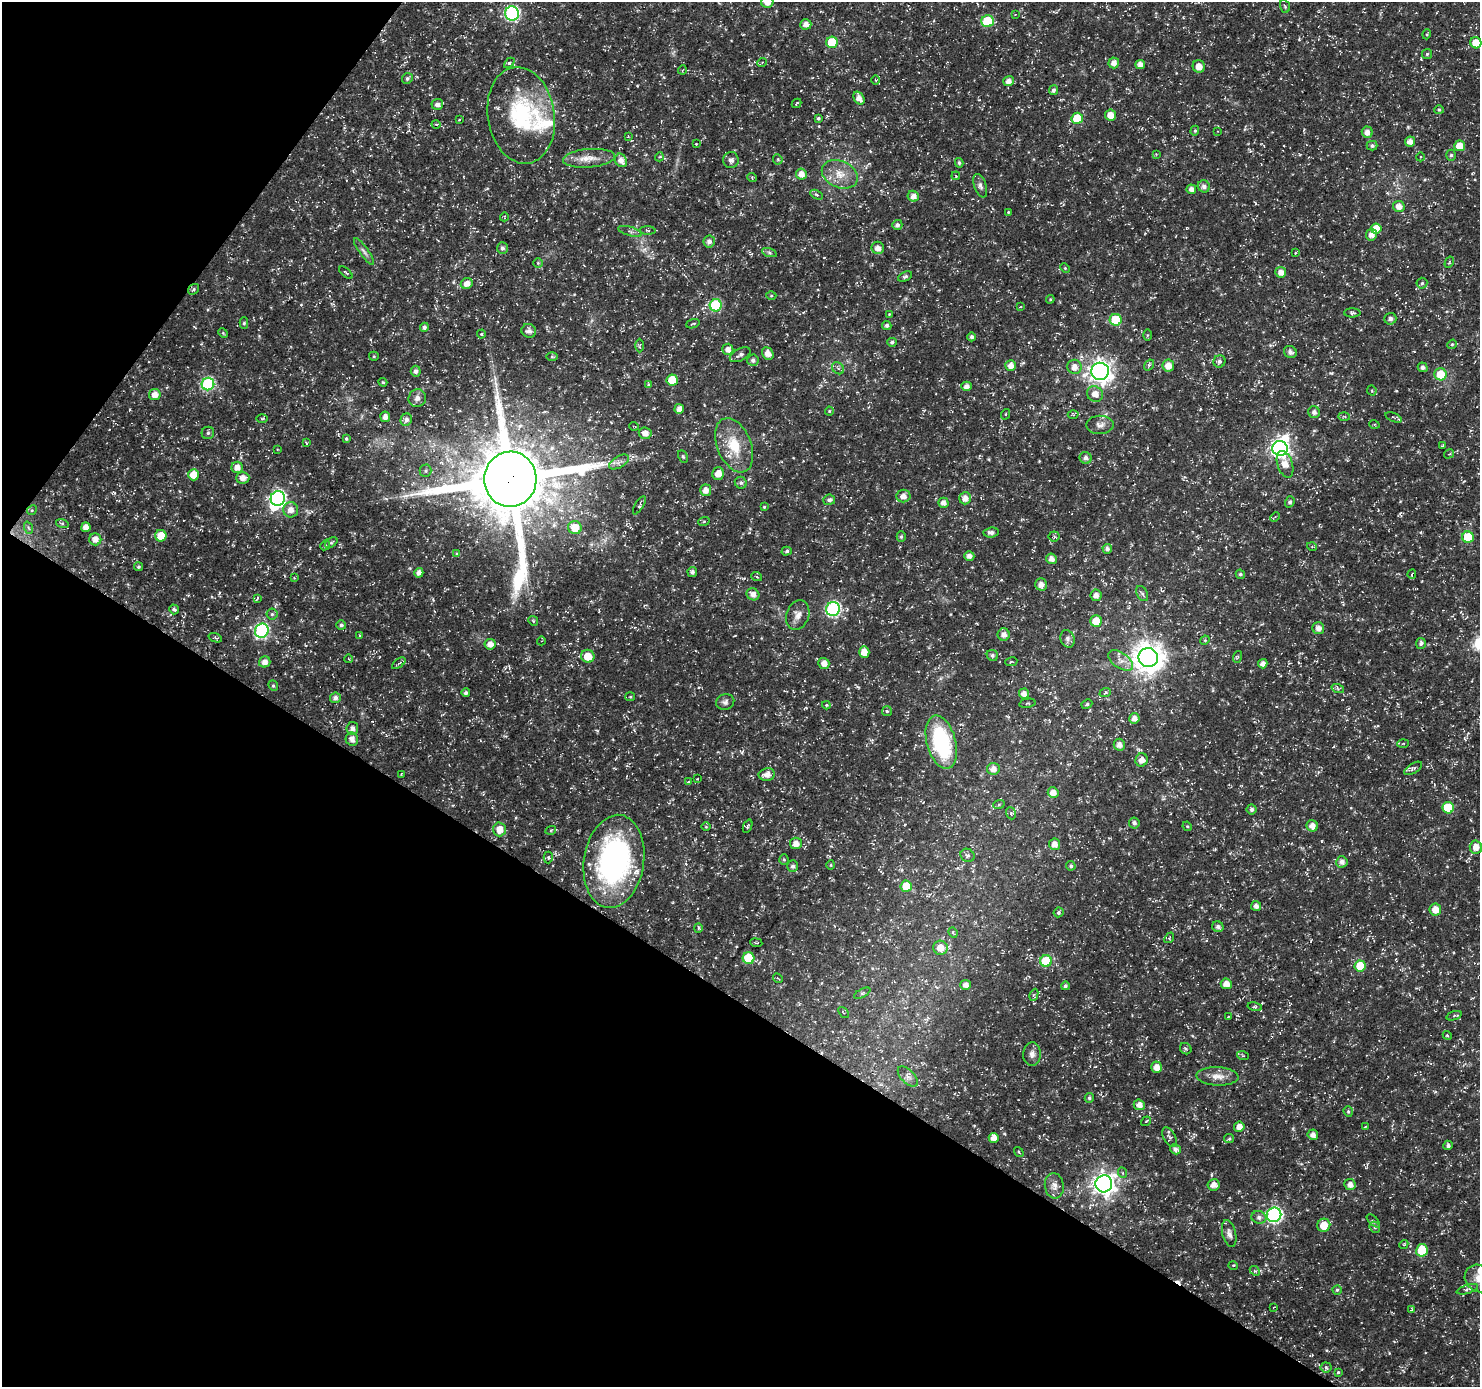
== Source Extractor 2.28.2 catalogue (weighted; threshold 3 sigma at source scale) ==
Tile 9 of 4 x 4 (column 1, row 3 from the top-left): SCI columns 5-1482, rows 1573-2957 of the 5925 x 5983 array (HDU 1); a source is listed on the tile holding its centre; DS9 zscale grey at full resolution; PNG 1482 x 1389 px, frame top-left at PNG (2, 2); each listed source drawn as its Kron ellipse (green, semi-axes under 4 px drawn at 4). Shown black and unused: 33% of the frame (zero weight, under 3 of 5 exposures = <1% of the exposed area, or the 3 px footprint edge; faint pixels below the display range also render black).
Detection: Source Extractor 2.28.2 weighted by HDU 2 'WHT'; one run over the whole footprint, this tile lists its part. Background 0.0184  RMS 0.002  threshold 0.00906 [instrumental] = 3 sigma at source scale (4.5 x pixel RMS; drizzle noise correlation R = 1.50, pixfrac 1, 0.0396/0.0396 arcsec/px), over >= 5 px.
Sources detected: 351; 2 inside a brighter object's white glare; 2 cosmic-ray / hot-pixel residue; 1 long thin detection or spike segment (spike, bleed or trail) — neither listed nor drawn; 3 inside a brighter listed object's ellipse — not listed separately; the other 343 listed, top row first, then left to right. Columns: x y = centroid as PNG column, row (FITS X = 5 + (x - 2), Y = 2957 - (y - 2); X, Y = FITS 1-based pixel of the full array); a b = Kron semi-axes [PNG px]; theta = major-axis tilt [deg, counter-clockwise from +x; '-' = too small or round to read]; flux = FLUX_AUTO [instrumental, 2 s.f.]
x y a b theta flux
767 2 6 6 - 1.7
1285 6 6 4 -68 0.3
512 13 7 7 - 33
1015 14 4 2 - 0.13
988 21 6 6 - 9
806 24 5 5 - 0.99
1427 34 5 3 - 0.22
832 42 6 5 - 8.9
1476 43 5 5 - 3.2
1427 54 5 5 - 0.31
762 62 5 3 - 0.19
509 63 6 4 45 0.3
1114 63 5 5 - 1.2
1140 64 5 4 - 1.2
1199 66 6 6 - 1.5
682 70 4 3 - 0.17
407 78 6 5 - 0.45
875 80 4 3 - 0.2
1008 81 5 5 - 1.2
1053 90 5 4 - 0.51
859 98 7 5 -57 1.4
797 103 5 2 - 0.22
437 104 6 5 - 0.87
1439 110 5 4 - 0.26
521 115 48 33 -81 20
1111 115 5 5 - 2
818 118 4 4 - 0.34
1077 118 6 5 - 6.8
459 120 3 2 - 0.21
436 124 4 3 - 0.2
1195 131 5 4 - 0.25
1217 131 3 2 - 0.12
1367 132 5 5 - 1.1
628 136 2 2 - 0.16
1410 141 5 5 - 1.1
696 144 4 3 - 0.15
1372 146 5 4 - 0.5
1460 146 5 5 - 2.7
1156 154 3 3 - 0.15
1451 155 5 5 - 0.38
659 157 4 3 - 0.22
1420 157 4 3 - 0.16
589 158 26 9 5 2.7
778 159 5 4 - 0.31
621 160 7 5 -58 1.5
731 160 8 7 - 0.76
959 163 5 4 - 0.4
801 174 5 5 - 1.7
840 174 19 13 -24 3.5
956 176 4 3 - 0.18
752 178 4 4 - 0.21
980 186 12 6 -72 0.75
1204 186 6 6 - 0.84
1191 189 5 4 - 1.1
817 195 7 4 -30 0.32
913 196 6 5 - 1.2
1399 206 6 5 - 1.5
1008 212 4 3 - 0.19
504 217 4 3 - 0.17
897 225 5 5 - 0.66
1376 229 5 5 - 2.7
647 230 8 4 -3 0.3
630 231 12 4 -16 0.66
1371 235 6 5 - 1.3
709 241 6 5 - 0.81
502 248 6 5 - 0.58
878 248 6 6 - 1.4
364 251 16 4 -54 0.8
769 252 8 3 -19 0.38
1296 253 4 2 - 0.19
1449 262 6 4 60 0.22
538 263 5 5 - 0.28
1065 268 5 3 - 0.21
1281 272 5 5 - 1.5
346 273 8 2 -41 0.25
905 277 7 4 25 0.43
467 283 6 5 - 1.8
1422 283 5 5 - 0.36
194 289 6 5 - 0.33
771 296 5 3 - 0.2
1050 299 4 4 - 0.23
716 305 6 6 - 17
1020 307 4 2 - 0.16
1352 313 8 4 0 0.45
889 314 3 3 - 0.14
1390 319 6 6 - 0.86
1116 320 6 6 - 8
244 323 5 4 - 0.32
693 324 7 2 19 0.23
887 325 5 4 - 0.52
424 327 4 4 - 0.62
529 331 7 7 - 1.1
223 333 5 4 - 0.21
481 334 4 4 - 0.24
1147 335 6 4 89 0.24
972 337 4 4 - 0.52
892 342 5 4 - 0.41
1452 344 5 4 - 0.28
639 345 7 3 89 0.24
728 349 5 5 - 1.2
1290 352 6 5 - 0.81
768 354 7 5 -53 1.5
740 355 11 6 27 0.78
374 356 5 4 - 0.24
552 357 6 4 0 0.3
753 360 5 5 - 0.69
1219 361 6 6 - 0.57
1011 365 5 5 - 1.4
1149 365 6 4 56 0.33
1168 366 6 6 - 1.8
1074 367 7 7 - 1.5
1423 367 5 4 - 0.67
838 368 7 5 -44 0.49
416 371 5 5 - 0.68
1100 371 9 8 - 150
1440 374 6 6 - 5.1
672 380 5 5 - 4.8
383 382 4 3 - 0.25
208 384 6 6 - 23
649 385 4 4 - 0.36
967 386 5 4 - 0.96
1372 390 5 4 - 0.24
1095 394 8 7 - 1.6
155 395 6 5 - 1.6
417 398 9 8 - 1.1
679 409 5 4 - 1.2
829 411 4 4 - 0.21
1314 412 6 5 - 0.81
1006 414 5 3 - 0.2
1073 415 5 3 - 0.2
1344 416 6 3 -2 0.25
385 417 5 5 - 1.2
1394 417 9 2 -21 0.27
262 419 6 4 1 0.24
406 420 6 5 - 0.89
1374 424 5 3 - 0.19
1100 425 13 9 2 1.3
634 426 5 3 - 0.15
208 433 6 6 - 0.46
645 433 6 6 - 1.4
346 439 4 4 - 0.33
306 443 4 3 - 0.18
734 445 28 17 -68 6.5
1443 445 4 3 - 0.17
1280 448 8 7 - 67
277 449 3 2 - 0.14
1449 454 5 4 - 0.23
683 456 6 4 -63 0.38
1086 458 6 5 - 0.79
619 462 11 6 30 0.89
1285 464 14 7 -72 2
237 467 5 5 - 1.5
426 471 6 6 - 0.4
718 473 6 5 - 1.8
194 475 5 5 - 3.5
243 478 6 6 - 1.2
510 479 28 26 86 2400
741 483 6 5 - 0.51
706 490 6 5 - 1.4
903 496 7 6 - 1.4
278 498 7 7 - 50
965 498 6 6 - 1.3
829 500 6 5 - 0.58
1290 502 5 4 - 0.49
943 503 5 5 - 1.2
639 505 10 3 58 0.35
764 507 4 3 - 0.21
32 510 5 4 - 0.27
291 510 7 7 - 1.5
1275 517 5 3 - 0.24
704 521 6 3 19 0.24
62 523 6 4 -18 0.38
86 527 5 4 - 1.4
29 528 6 4 -69 0.37
575 528 7 6 - 3.8
991 533 7 5 4 0.79
161 536 6 5 - 3.2
1054 536 5 5 - 0.39
901 537 5 4 - 0.35
1468 537 6 5 - 7.2
95 539 6 6 - 1.4
331 543 7 4 36 0.33
325 545 5 4 - 0.27
1312 547 5 3 - 0.2
1107 549 5 4 - 0.71
787 551 5 4 - 0.32
457 554 4 4 - 0.34
969 556 5 4 - 1
1051 559 5 5 - 1.3
138 567 4 4 - 0.32
692 572 5 4 - 0.53
419 573 5 4 - 1.1
1240 574 5 4 - 0.4
1412 574 4 2 - 0.18
757 577 5 3 - 0.23
294 578 4 4 - 0.21
1041 584 6 5 - 1.2
753 594 6 5 - 1.2
1142 594 8 5 -61 0.44
1096 595 5 5 - 1.1
257 598 3 3 - 0.28
174 609 5 4 - 0.44
833 609 7 6 - 34
272 614 5 5 - 0.36
798 615 15 11 71 1.6
533 621 5 4 - 0.29
1096 621 6 5 - 4
341 625 5 4 - 0.42
1318 628 6 6 - 1.2
262 631 7 6 - 37
360 635 4 3 - 0.18
1004 635 6 6 - 1.1
215 638 7 4 -20 0.31
1067 639 9 7 -71 0.77
1205 640 5 4 - 0.2
541 641 4 3 - 0.16
1421 643 5 5 - 0.53
490 644 5 5 - 1.3
864 652 6 5 - 2.2
992 655 6 5 - 0.49
588 656 7 6 - 3.2
1237 657 6 4 71 0.29
1148 658 9 9 - 290
349 659 4 3 - 0.15
1121 660 14 7 -35 1.6
265 662 6 5 - 1.2
1011 662 6 4 9 0.27
399 663 8 4 36 0.36
824 663 5 5 - 1.5
1263 664 5 4 - 1.2
273 686 5 4 - 0.33
1338 689 6 4 -20 0.32
466 693 4 4 - 0.49
1105 693 6 3 20 0.28
1024 694 5 5 - 1.2
630 697 5 4 - 0.21
335 698 5 5 - 0.79
725 702 9 7 24 0.72
1027 703 8 2 11 0.22
1087 704 5 4 - 0.34
826 705 4 3 - 0.3
887 711 5 5 - 0.3
1134 718 5 5 - 1.2
352 728 6 6 - 0.87
352 739 7 6 - 1.2
941 742 27 14 -75 20
1403 743 5 3 - 0.2
1119 745 6 5 - 1
1142 760 6 6 - 1.5
1413 768 10 5 31 0.55
993 769 6 6 - 1.3
401 774 3 3 - 0.15
767 774 8 6 10 1.6
697 779 3 2 - 0.13
688 782 4 3 - 0.2
1053 792 5 5 - 1.4
999 804 6 4 20 0.26
1448 808 6 5 - 8.1
1252 809 5 5 - 0.54
1011 813 6 5 - 0.37
1134 823 5 5 - 0.59
748 826 7 3 67 0.33
1187 826 5 4 - 0.22
1312 826 6 5 - 1.5
706 827 4 3 - 0.18
499 829 7 6 - 2.1
551 830 5 3 - 0.23
796 843 6 6 - 1.4
1055 844 5 5 - 1.4
1476 847 6 6 - 1.7
967 855 7 6 - 0.49
548 857 6 4 -89 0.31
784 860 5 4 - 0.29
614 861 47 30 81 47
1342 862 6 5 - 0.95
831 865 4 4 - 0.22
793 866 6 5 - 0.59
1071 866 5 4 - 0.39
906 886 5 5 - 5.1
1256 906 5 5 - 0.81
1435 909 6 6 - 2.2
1059 912 5 4 - 0.42
1218 927 6 5 - 0.69
698 928 5 4 - 0.31
953 933 5 3 - 0.26
1169 938 6 4 50 0.25
756 943 6 3 -7 0.22
940 948 7 7 - 2.1
749 958 6 6 - 8.6
1046 961 6 6 - 8.7
1360 966 5 5 - 5.5
778 978 5 2 - 0.16
1226 984 6 5 - 1.7
966 985 5 5 - 1.1
1065 986 4 4 - 0.47
862 993 9 3 29 0.28
1034 995 6 4 64 0.33
1255 1007 7 4 -12 0.35
844 1012 6 3 -51 0.2
1228 1016 3 2 - 0.14
1454 1016 8 3 19 0.28
1447 1035 4 3 - 0.22
1186 1049 6 5 - 0.36
1032 1054 12 9 86 1.2
1243 1056 6 3 -19 0.24
1157 1067 6 5 - 1.6
1217 1076 21 9 -2 2
908 1077 12 6 -45 0.9
1089 1098 5 4 - 0.37
1139 1105 5 5 - 1.4
1348 1112 5 4 - 0.32
1146 1121 5 3 - 0.18
1239 1127 5 5 - 1.5
1365 1127 3 2 - 0.14
1313 1135 5 5 - 1.1
1170 1137 11 6 -62 0.53
994 1138 5 5 - 1.4
1229 1139 5 4 - 0.28
1448 1145 5 4 - 0.56
1175 1149 6 5 - 0.66
1019 1152 5 3 - 0.19
1123 1173 5 3 - 0.19
1104 1184 8 8 - 140
1214 1185 6 5 - 1.3
1350 1185 6 5 - 1.2
1054 1186 13 9 -82 1.2
1274 1215 7 7 - 44
1259 1217 7 6 - 0.75
1373 1221 8 3 -45 0.31
1324 1225 7 6 - 3.4
1375 1227 6 5 - 0.35
1229 1234 14 6 -76 1.1
1404 1244 5 3 - 0.21
1422 1250 6 5 - 6.2
1233 1265 5 3 - 0.18
1255 1271 6 4 -42 0.3
1479 1278 15 13 -33 2.7
1467 1289 11 3 16 0.41
1337 1290 5 4 - 0.31
1274 1307 3 2 - 0.14
1411 1310 4 2 - 0.14
1326 1367 5 5 - 0.35
1338 1372 4 4 - 0.26
Overlapping masked pixels (flux is a lower limit): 1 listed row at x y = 510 479
Isophote crosses this tile's border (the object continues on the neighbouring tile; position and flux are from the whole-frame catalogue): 2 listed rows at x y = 767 2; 1479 1278